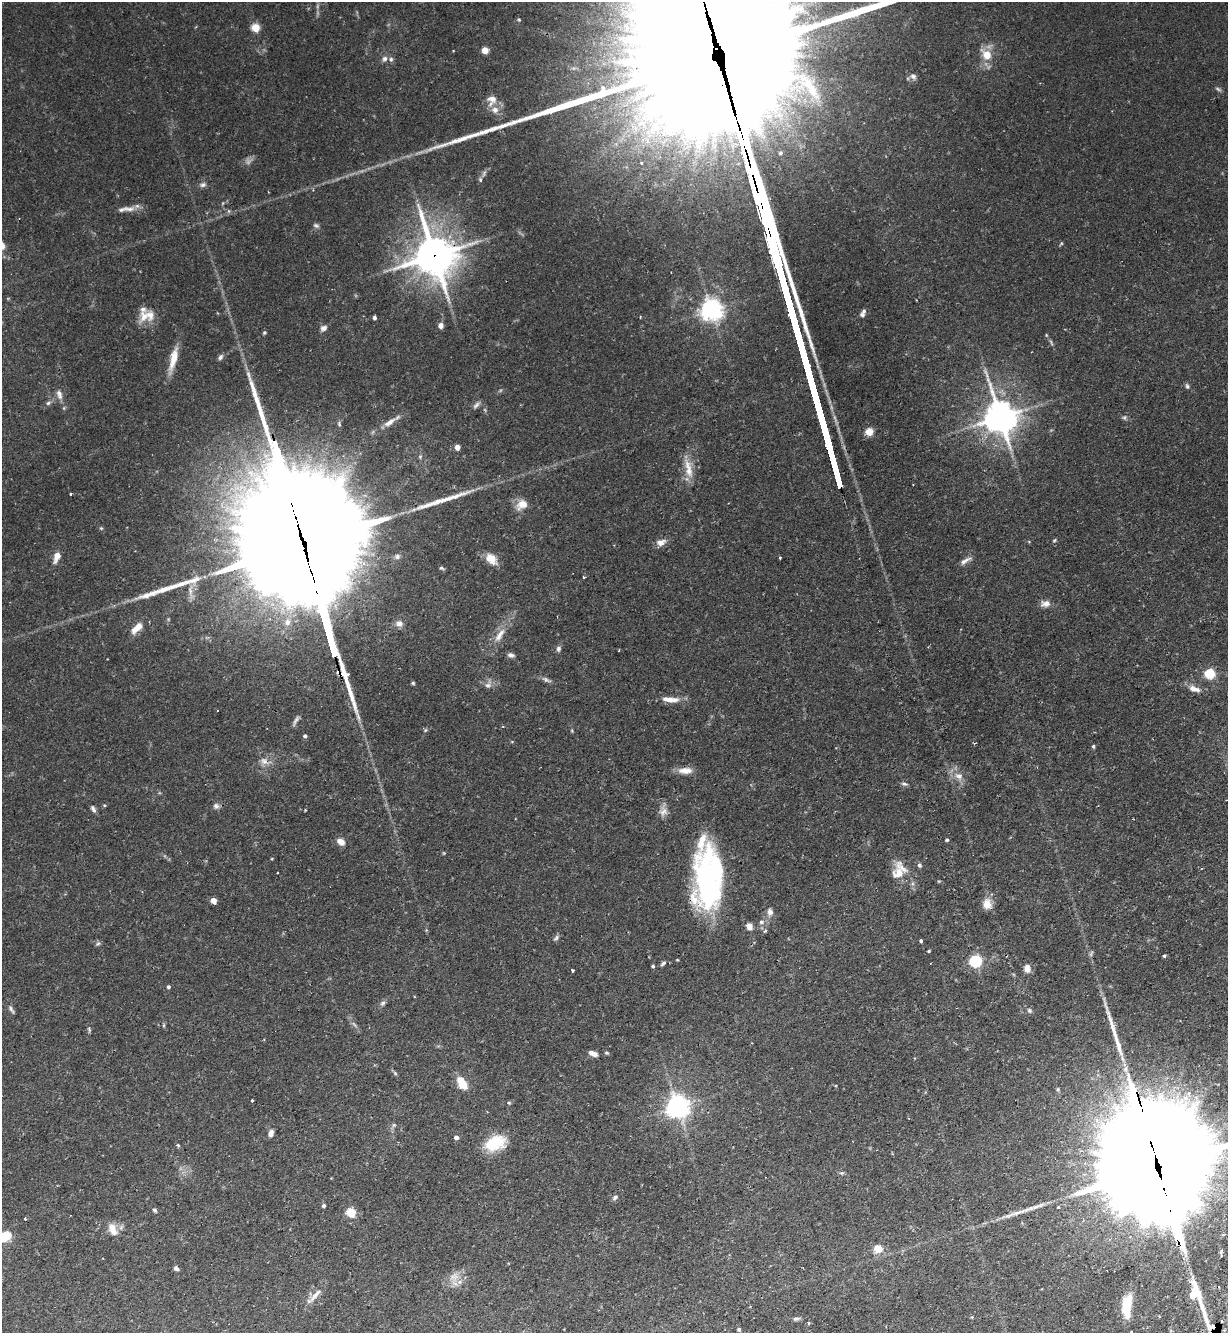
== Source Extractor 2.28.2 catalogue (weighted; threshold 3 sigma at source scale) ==
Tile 6 of 4 x 4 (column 2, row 2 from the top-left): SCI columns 1398-2623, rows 2698-4028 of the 5375 x 5396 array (HDU 1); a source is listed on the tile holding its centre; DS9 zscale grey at full resolution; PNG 1230 x 1335 px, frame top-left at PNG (2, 2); no overlay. Shown black and unused: <1% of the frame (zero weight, under 2 of 3 exposures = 5% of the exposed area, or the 3 px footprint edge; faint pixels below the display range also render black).
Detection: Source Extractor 2.28.2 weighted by HDU 2 'WHT'; one run over the whole footprint, this tile lists its part. Background 0.0663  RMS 0.0055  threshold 0.0247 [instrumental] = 3 sigma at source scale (4.5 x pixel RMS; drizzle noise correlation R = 1.50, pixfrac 1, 0.05/0.05 arcsec/px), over >= 5 px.
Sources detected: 160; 4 too faint to see at this stretch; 1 inside a brighter object's white glare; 6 long thin detections or spike segments (spike, bleed or trail) — not listed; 10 inside a brighter listed object's ellipse — not listed separately; the other 139 listed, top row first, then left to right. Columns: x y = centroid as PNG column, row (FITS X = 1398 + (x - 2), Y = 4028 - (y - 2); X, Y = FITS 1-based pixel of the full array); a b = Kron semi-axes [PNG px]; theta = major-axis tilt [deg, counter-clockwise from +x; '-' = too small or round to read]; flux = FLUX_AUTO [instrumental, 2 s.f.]
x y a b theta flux
519 20 5 4 - 0.64
256 27 5 5 - 22
485 50 5 4 - 12
986 55 13 9 -51 8.6
385 59 7 7 - 2
726 60 94 52 -88 39000
913 76 9 7 -48 2.1
492 100 15 13 71 5.3
780 153 5 4 - 0.99
641 163 3 3 - 1.4
480 179 7 5 72 1.1
203 185 9 6 19 1.7
129 209 20 7 -2 4.6
316 225 8 6 -12 1.3
434 255 15 12 -69 1700
711 310 7 7 - 400
864 311 6 5 - 1.2
144 317 19 12 64 7
374 318 4 3 - 1.6
441 325 6 5 - 2.8
323 328 8 6 35 2.2
1051 342 11 3 -71 1.1
220 357 8 6 58 1.5
173 359 33 8 76 9.4
1187 386 8 5 -64 1.2
59 394 14 7 -72 3.1
48 403 7 5 29 1.2
476 405 12 6 43 1.8
1000 417 11 9 -72 1100
1124 418 6 5 - 1
389 422 18 7 33 4.6
339 424 6 4 -71 0.76
869 432 5 5 - 17
457 447 4 4 - 5.2
420 457 5 5 - 0.89
688 468 30 9 -77 7.8
71 494 3 2 - 0.79
522 505 16 12 33 5.9
101 528 5 4 - 0.66
1054 540 5 4 - 0.64
661 542 11 8 26 3.7
305 550 165 25 -74 56000
57 556 11 6 70 5.7
397 557 7 7 - 1.4
780 558 3 2 - 0.56
491 559 15 10 -44 7.1
965 561 17 5 31 2.6
583 577 3 3 - 1.4
194 580 22 7 22 5.6
190 591 13 5 -87 3.1
149 594 41 7 18 9.1
1046 603 12 8 1 3.5
287 622 11 8 88 4
399 623 10 8 -6 2.9
137 628 16 8 43 6.2
499 635 23 9 57 7
558 649 7 6 - 1.5
619 651 3 2 - 0.55
511 655 9 5 -11 1.7
1210 674 5 5 - 43
546 680 15 5 -28 1.8
413 683 5 4 - 0.73
488 685 10 8 27 2.5
1194 689 17 8 -18 4.4
670 699 23 7 -4 6.3
295 721 18 4 61 1.7
572 731 5 3 - 0.57
305 736 4 4 - 1.3
1093 746 5 4 - 0.77
264 761 13 9 -41 3.7
685 771 18 8 -1 5.2
959 776 12 9 -20 4.4
904 784 9 4 -9 1.2
104 805 4 4 - 0.58
216 806 8 8 - 1.9
93 809 9 5 -63 1.7
305 810 2 2 - 0.46
663 812 14 8 49 3.5
947 840 4 3 - 0.96
341 842 10 7 -35 3.5
919 865 6 5 - 1.1
277 873 3 2 - 0.88
898 873 21 16 60 9.5
707 880 57 28 90 110
213 901 5 4 - 5.9
987 904 13 11 -77 5.8
770 912 9 7 -58 2.5
761 922 7 6 - 1.8
749 926 8 7 - 3.2
765 931 6 4 44 0.7
556 938 9 5 51 1.3
921 941 4 3 - 1.3
98 944 7 5 33 1.1
929 951 3 3 - 0.63
1164 956 4 3 - 0.83
677 960 3 3 - 0.47
976 961 5 5 - 80
663 963 8 5 38 1.2
653 966 4 3 - 0.86
1027 968 7 6 - 5
572 970 3 3 - 2.9
168 987 5 4 - 0.92
383 1003 8 6 48 1.5
11 1009 13 4 -60 1.5
1029 1010 7 6 - 1.2
593 1053 10 5 -22 3
607 1053 6 4 -15 0.78
395 1073 6 4 -46 0.8
462 1083 11 7 -56 13
1058 1089 5 4 - 0.63
252 1101 3 3 - 1.2
509 1103 5 4 - 0.63
678 1106 7 7 - 450
394 1125 6 5 - 0.94
271 1133 7 6 - 2.6
456 1137 4 4 - 2.3
495 1143 24 15 22 19
178 1145 4 4 - 0.75
1159 1171 101 25 -75 37000
842 1173 6 5 - 0.94
615 1197 9 5 34 1.3
324 1206 4 4 - 1.2
1036 1206 16 5 20 3.3
1058 1207 3 3 - 1.1
155 1210 5 4 - 1
351 1212 5 5 - 29
25 1219 3 3 - 0.72
112 1229 17 10 -66 5.8
4 1236 11 7 19 18
878 1249 7 6 - 9.2
176 1268 7 5 -36 1.5
454 1277 14 11 5 5.6
315 1295 27 6 47 4.6
1196 1295 59 13 -67 29
1127 1306 20 8 83 15
796 1319 10 4 12 1.2
808 1323 3 3 - 0.88
739 1329 4 3 - 1.2
1131 1332 3 2 - 0.57
Overlapping masked pixels (flux is a lower limit): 6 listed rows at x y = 726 60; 434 255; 1000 417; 305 550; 707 880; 1159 1171
Isophote crosses this tile's border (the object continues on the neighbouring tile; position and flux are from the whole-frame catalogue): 4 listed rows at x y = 726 60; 1159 1171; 4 1236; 1131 1332